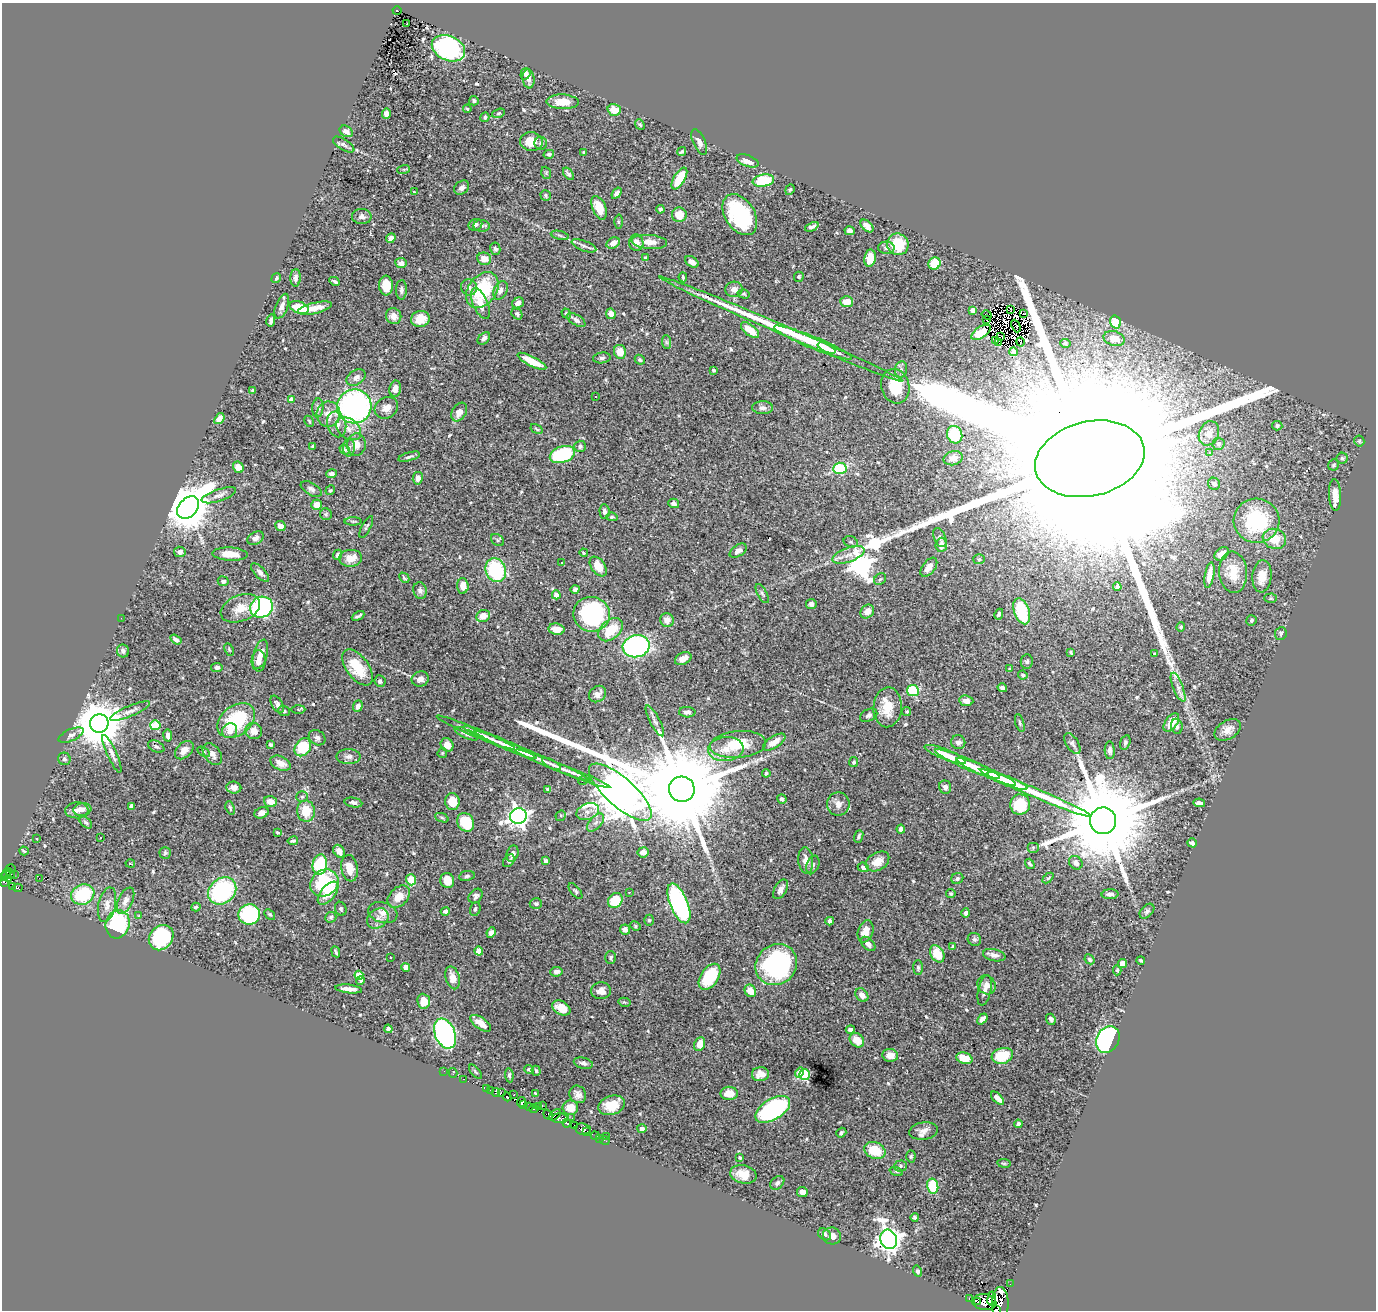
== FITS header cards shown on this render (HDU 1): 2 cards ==
NAXIS1  =                 1374
NAXIS2  =                 1308

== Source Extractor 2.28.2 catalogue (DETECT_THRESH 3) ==
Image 1374 x 1308 px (HDU 1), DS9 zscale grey, 1 PNG px = 1 image px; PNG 1378 x 1312 px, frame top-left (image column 1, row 1308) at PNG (2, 3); each listed source drawn as its Kron ellipse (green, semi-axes under 4 px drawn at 4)
Background 0.554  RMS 0.027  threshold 0.0818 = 3 sigma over >= 5 px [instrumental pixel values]
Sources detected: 591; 10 with non-positive FLUX_AUTO (blend fragments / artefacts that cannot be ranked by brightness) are neither listed nor drawn; of the other 581, the 500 brightest by FLUX_AUTO listed and drawn (81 fainter detections omitted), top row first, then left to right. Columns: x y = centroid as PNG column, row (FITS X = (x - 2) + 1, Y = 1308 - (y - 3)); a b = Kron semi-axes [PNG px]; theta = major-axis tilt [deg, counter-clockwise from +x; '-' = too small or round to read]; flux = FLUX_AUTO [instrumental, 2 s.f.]
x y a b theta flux
397 10 4 3 - 30
407 24 3 2 - 3.2
448 48 17 12 -25 350
525 74 6 5 - 7.2
529 79 9 6 -82 11
474 101 5 4 - 4.2
562 102 16 7 -2 33
467 109 4 3 - 2.2
614 110 7 5 -17 25
498 113 7 4 20 2.4
386 114 5 4 - 10
485 117 5 4 - 4.5
640 124 5 4 - 3
346 131 7 5 -32 8.9
531 142 11 9 -8 31
699 142 14 6 -65 8.5
541 143 6 6 - 5
344 145 12 5 -32 6.1
584 152 4 3 - 2.4
682 152 5 3 - 2.6
549 154 5 4 - 4.2
747 161 11 5 -20 15
404 169 6 4 18 2.4
546 173 6 4 -71 2.7
568 174 7 4 -54 4.5
679 178 12 5 60 57
763 180 11 6 9 73
462 187 8 6 40 9.9
790 190 6 4 69 2.4
414 192 3 3 - 3.8
617 193 6 4 53 6.5
546 196 6 5 - 3.4
599 208 12 6 -68 34
660 209 4 4 - 4.5
679 215 7 7 - 28
740 215 22 14 -57 180
362 216 10 7 -4 8
619 222 7 3 -89 2.2
475 225 7 5 24 7
482 226 8 6 -5 5.7
867 226 8 4 -44 12
812 227 7 3 24 6.1
850 231 5 4 - 7.1
560 235 9 3 -14 3.6
391 238 5 4 - 10
649 242 18 7 -4 22
613 243 7 5 28 13
636 243 8 7 - 13
898 244 11 10 - 63
584 246 13 5 -21 6.5
886 248 8 6 0 6.9
495 249 6 5 - 5.5
645 258 3 3 - 2.3
870 258 8 5 80 27
484 259 7 6 - 20
692 262 7 5 -33 11
401 263 5 5 - 11
934 263 6 6 - 40
683 277 5 2 - 2.8
799 277 5 5 - 3.4
276 278 5 4 - 3.5
295 278 9 5 89 6.1
335 281 5 3 - 3.7
386 285 10 7 -85 36
469 287 8 8 - 8
734 289 9 7 14 9.8
401 290 10 5 88 5.8
482 290 20 14 53 120
500 290 10 6 64 9.7
744 294 6 4 -15 2.7
846 302 6 5 - 26
518 303 6 5 - 8.6
480 304 17 7 -66 22
282 306 13 6 69 11
299 308 10 6 -19 44
315 308 18 5 13 21
1010 309 3 2 - 2.5
973 310 4 4 - 17
566 313 5 4 - 2.6
517 314 6 5 - 4.3
611 314 5 4 - 11
1024 314 2 2 - 2.9
987 315 5 2 - 3.4
394 316 8 7 - 14
420 319 9 8 - 31
271 320 6 3 76 6.2
576 320 10 5 -32 7.6
986 320 4 2 - 4.7
1116 322 6 5 - 76
1016 326 7 2 -66 3
781 329 132 5 -23 240
750 330 11 5 -38 33
981 332 11 5 33 21
1001 337 3 3 - 2.6
484 338 7 5 46 6.3
1114 339 11 7 -16 20
995 341 3 2 - 3.4
666 342 7 4 -88 3.6
1020 342 5 3 - 6.3
813 343 42 6 -22 110
999 343 3 2 - 2.5
1065 343 5 4 - 3.6
826 348 9 3 -24 25
620 352 7 6 - 27
1013 352 4 4 - 3.8
602 358 9 5 7 4.4
640 360 5 4 - 3.6
532 361 16 5 -27 36
901 369 8 6 75 5.4
713 370 3 3 - 3.4
356 377 10 7 35 10
895 386 17 14 -74 54
395 389 8 6 78 14
253 391 4 3 - 2.6
596 397 3 3 - 3.1
292 399 4 4 - 25
354 406 17 17 - 510
318 408 9 5 85 5.8
386 408 12 10 34 17
763 408 10 6 -1 6.4
459 412 10 7 58 16
328 414 13 12 - 24
219 419 6 4 52 11
309 421 6 3 -62 2.2
337 424 13 9 -75 14
1277 426 5 4 - 3.9
348 429 14 9 -38 18
537 429 6 4 -29 2.8
1209 433 12 10 65 18
955 435 9 7 -69 77
1359 441 5 5 - 2.5
1218 444 6 6 - 4.7
356 445 11 9 84 18
580 446 5 5 - 4.8
313 447 4 3 - 3.8
349 448 9 6 88 5.4
345 449 5 4 - 3.1
1210 452 4 4 - 2.3
562 454 13 8 18 160
409 457 11 4 16 5.1
953 458 9 7 14 15
1342 458 5 5 - 3.1
1090 459 55 37 13 470000
1334 465 6 5 - 3.6
238 467 6 5 - 16
840 468 7 6 - 100
331 474 5 4 - 6.6
418 478 6 5 - 10
1214 484 6 6 - 6.4
311 489 11 6 -30 6.4
330 490 5 4 - 2.8
219 495 18 6 19 10
1335 495 16 6 -86 21
674 503 5 4 - 5.6
317 505 5 5 - 21
188 507 12 9 46 7500
604 511 7 5 -86 5
326 514 6 6 - 3.1
612 517 6 4 -6 2.8
353 521 8 3 0 2.8
1256 521 23 22 - 130
280 526 5 4 - 14
366 527 12 4 63 3.9
940 537 10 6 -66 5.1
255 538 9 6 32 9.7
1274 539 12 10 -20 46
497 540 7 5 -36 3.7
851 542 7 5 -16 3.3
941 545 7 5 86 20
738 551 9 5 34 10
180 552 5 5 - 6.7
584 553 4 3 - 2.8
230 554 17 6 -3 28
1222 554 8 5 41 15
337 555 5 4 - 3.6
848 555 17 7 20 18
351 558 11 8 3 28
979 559 5 5 - 3.5
562 562 3 3 - 5.1
598 567 11 7 -54 27
929 567 11 6 52 13
496 570 12 10 -68 150
260 572 11 5 -45 8
1233 572 21 14 -86 42
1209 575 13 4 80 18
1262 576 16 9 85 27
404 578 6 3 -46 2.4
880 579 6 5 - 3.3
223 581 5 5 - 6
463 586 7 6 - 19
1117 587 4 4 - 4.6
575 589 4 4 - 4.8
420 591 8 6 -77 6.6
762 593 10 4 -61 4.5
556 595 4 4 - 15
1270 598 6 4 1 2.8
811 604 5 5 - 7.9
261 607 11 10 - 280
240 608 20 13 22 31
1022 611 13 7 -70 120
867 612 7 6 - 14
592 614 18 17 - 270
999 614 5 4 - 4.5
358 616 7 3 27 4.3
483 616 7 6 - 20
121 618 2 2 - 17
667 620 7 6 - 13
1252 620 5 5 - 3.9
1181 627 5 4 - 2.7
556 629 8 5 -11 20
611 630 14 9 42 60
1281 633 6 6 - 4.6
176 640 6 4 -33 5.6
636 646 13 11 13 360
229 650 6 4 -64 2.3
123 651 6 6 - 6.7
1071 652 4 2 - 2.5
260 654 15 7 74 19
1155 654 4 3 - 2.5
683 659 9 6 26 14
259 661 11 7 89 13
1027 661 7 6 - 4.3
217 667 6 4 8 5
357 667 21 11 -54 62
1010 669 3 3 - 2.6
1023 675 5 4 - 3
420 679 9 7 20 11
380 681 6 5 - 5.5
1178 687 15 5 -68 11
1002 688 5 4 - 6
913 691 6 5 - 95
598 694 9 7 38 14
966 701 7 5 -7 12
277 704 9 5 -58 7.4
358 706 6 4 69 8.3
888 707 20 14 86 38
298 709 7 3 1 2.2
130 711 21 5 23 10
284 711 6 5 - 4
907 711 5 4 - 2.7
687 712 8 5 -2 6.6
869 715 9 6 26 5.5
236 720 21 14 37 120
655 721 17 5 -62 7.7
1171 722 10 6 54 23
1020 723 9 4 -73 3.8
99 724 9 9 - 8500
155 725 5 5 - 95
1177 726 8 5 -81 5.3
1228 730 14 9 31 15
230 731 8 7 - 13
254 731 8 8 - 18
476 732 42 3 -23 20
466 734 12 4 -26 5.8
71 735 13 6 24 6.6
168 736 6 4 -82 6.8
317 738 9 7 -35 7.1
500 742 40 4 -24 17
774 742 13 5 33 18
958 742 7 7 - 7.7
1125 742 7 5 74 4.9
738 744 28 13 5 67
1072 744 12 6 -57 5.9
271 745 3 3 - 3
447 745 7 6 - 18
156 747 9 5 -25 4.7
303 747 10 7 54 81
726 749 18 12 5 30
184 750 11 7 43 16
1110 750 9 5 -87 6.1
204 752 7 4 -31 2.7
442 753 5 4 - 2.2
112 754 20 5 -66 8.7
212 754 12 8 -53 12
945 754 22 5 -21 38
532 756 63 4 -23 32
348 757 12 7 0 9.3
64 759 6 6 - 3.8
854 762 5 4 - 3.4
280 763 11 6 -25 18
552 764 10 3 -28 5
967 764 35 5 -23 77
563 769 51 4 -22 24
986 772 33 4 -24 77
766 773 4 3 - 3.5
583 781 4 4 - 2.8
1007 781 21 4 -21 52
945 787 7 6 - 7.3
234 788 7 6 - 11
548 789 4 4 - 4.7
682 789 13 12 - 52000
620 792 40 14 -42 12000
1035 793 60 4 -23 160
302 797 6 5 - 3.8
782 799 5 4 - 4.7
270 802 6 5 - 19
452 802 8 7 - 35
353 803 9 5 -12 5.4
1199 803 6 4 -10 7.3
838 804 12 11 - 14
1020 804 10 10 - 81
131 806 4 4 - 10
230 808 7 3 -72 2.6
82 809 9 6 9 9.6
77 810 11 8 3 10
306 811 10 9 - 39
588 811 12 8 22 12
261 813 7 5 23 11
518 816 8 7 - 1100
561 816 5 5 - 2.9
442 818 7 4 -23 2.8
1103 821 13 13 - 45000
86 822 7 4 -43 3.9
466 822 10 8 -59 78
596 823 11 6 48 7.7
901 829 4 4 - 5.9
277 832 4 3 - 2.4
859 837 6 3 70 4.1
37 838 3 2 - 2.3
100 838 3 2 - 3.1
293 841 5 3 - 3.4
1192 843 5 4 - 4.2
1033 848 6 5 - 2.9
24 851 5 3 - 2.7
339 851 7 5 -55 15
643 852 6 5 - 11
165 853 6 5 - 3.1
513 854 8 5 73 7.6
806 860 13 7 -84 15
509 861 7 5 52 3.8
546 861 4 3 - 4.8
878 861 12 8 31 22
130 863 5 2 - 2.4
1076 863 7 6 - 7.4
320 864 10 7 80 110
1030 864 5 3 - 3.1
813 865 10 6 68 4.7
863 867 5 4 - 8.1
11 868 4 2 - 4.9
349 868 13 8 -80 25
10 873 5 3 - 24
6 874 5 3 - 17
14 874 2 2 - 3.8
467 876 8 5 9 3.9
4 877 3 2 - 7.3
9 878 4 2 - 18
39 878 2 2 - 200
957 878 6 5 - 5
1048 878 6 4 43 2.6
411 880 6 5 - 38
447 880 8 7 - 27
3 882 3 2 - 7.6
324 883 15 13 38 130
12 886 3 2 - 7.5
17 888 5 3 - 24
781 889 11 6 60 10
222 891 15 12 40 200
575 891 9 4 -51 3.4
629 892 3 3 - 4.8
328 893 14 7 51 32
83 894 12 10 21 110
951 894 5 4 - 3
1110 894 8 5 3 6.2
476 896 8 6 49 5.3
399 897 13 9 44 27
615 900 8 6 48 57
125 901 14 7 65 11
679 903 21 9 -68 340
536 904 6 5 - 4.9
107 905 18 8 77 16
196 907 5 3 - 3
341 909 7 5 -69 4.1
475 909 7 5 72 4.8
445 911 4 4 - 5.4
1147 911 8 6 45 4.8
383 913 15 10 -17 16
966 913 5 4 - 4.9
249 914 10 10 - 160
270 914 6 4 -43 2.8
139 916 3 2 - 3.1
331 917 6 5 - 3.1
378 918 12 9 39 13
649 920 5 5 - 3
830 921 4 4 - 6.7
118 924 14 12 75 160
635 926 5 4 - 2.6
625 930 5 5 - 9.5
865 931 11 7 71 22
491 933 5 4 - 8.8
161 938 13 11 49 170
974 939 7 6 - 4.3
868 944 8 5 -45 8.7
953 946 4 3 - 2.4
479 951 4 4 - 34
336 952 6 2 -65 2.7
937 954 9 6 -61 40
994 955 11 6 -12 9.9
390 957 3 3 - 11
611 957 6 5 - 3.8
1090 959 5 4 - 3.5
1141 960 4 3 - 2.7
1122 964 5 4 - 14
776 965 22 19 41 280
406 967 4 4 - 12
918 968 7 5 -89 3.5
1117 970 5 4 - 2.4
556 972 6 4 6 6.5
359 975 4 4 - 51
709 977 14 9 56 88
453 978 12 7 -75 19
361 980 4 4 - 3.2
986 985 10 8 -53 14
349 989 13 4 -6 12
985 990 16 6 78 13
601 991 10 8 3 14
750 991 6 5 - 24
862 995 7 5 -47 13
424 1001 7 6 - 21
624 1002 6 4 -13 2.4
561 1008 10 6 -29 28
982 1019 6 4 50 8.3
1051 1019 6 4 -68 6.2
481 1023 12 5 -35 21
388 1029 4 4 - 7.6
850 1030 4 3 - 6.4
445 1034 15 10 -68 460
1108 1039 14 11 60 460
857 1040 8 6 -46 25
699 1044 7 5 65 25
890 1055 8 6 -9 18
1002 1056 11 7 16 62
964 1058 8 5 -17 40
583 1063 10 5 -14 5.8
529 1069 5 4 - 2.6
444 1071 2 2 - 2.4
536 1071 5 4 - 2.6
475 1072 8 4 -50 3.1
453 1073 5 2 - 4.4
800 1073 5 4 - 15
760 1074 8 7 - 13
509 1075 7 4 -84 4.1
805 1075 5 5 - 220
463 1079 3 2 - 7.2
487 1089 4 2 - 4
490 1090 3 2 - 10
496 1092 4 3 - 78
501 1093 3 2 - 4.8
729 1093 8 6 1 23
514 1094 3 2 - 8.3
535 1094 3 2 - 2.5
578 1094 9 8 - 9.9
507 1097 4 3 - 100
997 1098 8 4 -44 13
521 1102 5 3 - 42
523 1105 4 3 - 58
542 1105 3 2 - 11
612 1105 14 9 18 31
529 1107 4 2 - 26
538 1107 2 2 - 9.2
570 1108 8 7 - 22
534 1109 4 3 - 21
773 1109 19 10 31 290
548 1115 5 4 - 83
555 1115 7 3 45 42
560 1118 8 5 0 88
572 1118 2 2 - 3.1
567 1123 4 3 - 16
1018 1124 4 4 - 6.4
575 1126 4 3 - 49
583 1129 8 5 -6 170
642 1129 4 4 - 5.3
924 1131 14 8 8 13
587 1132 4 3 - 20
841 1133 5 4 - 4.1
595 1136 4 3 - 11
607 1137 3 2 - 9.2
599 1138 3 2 - 8.2
605 1140 5 2 - 7.4
875 1150 11 8 -22 51
911 1156 6 4 87 3
740 1158 3 3 - 2.8
1004 1163 7 3 -8 2.2
900 1166 6 5 - 3.9
896 1171 7 4 -19 3.6
743 1174 13 9 -14 29
777 1183 8 5 44 5.3
933 1186 7 5 -78 78
802 1192 5 5 - 9.7
915 1218 4 3 - 3.5
825 1234 7 5 -35 5.4
832 1236 9 8 - 9.7
889 1239 10 8 -72 1700
918 1271 5 4 - 4.2
1010 1284 3 2 - 3.7
969 1298 3 3 - 20
991 1299 7 4 82 86
978 1302 3 2 - 75
984 1302 12 8 -7 270
1000 1303 16 8 90 390
996 1310 3 2 - 70
At the frame edge (FLAGS 8, measured only in part): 2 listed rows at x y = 3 882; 996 1310
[81 fainter detections neither listed nor drawn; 10 non-positive-flux detections neither listed nor drawn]